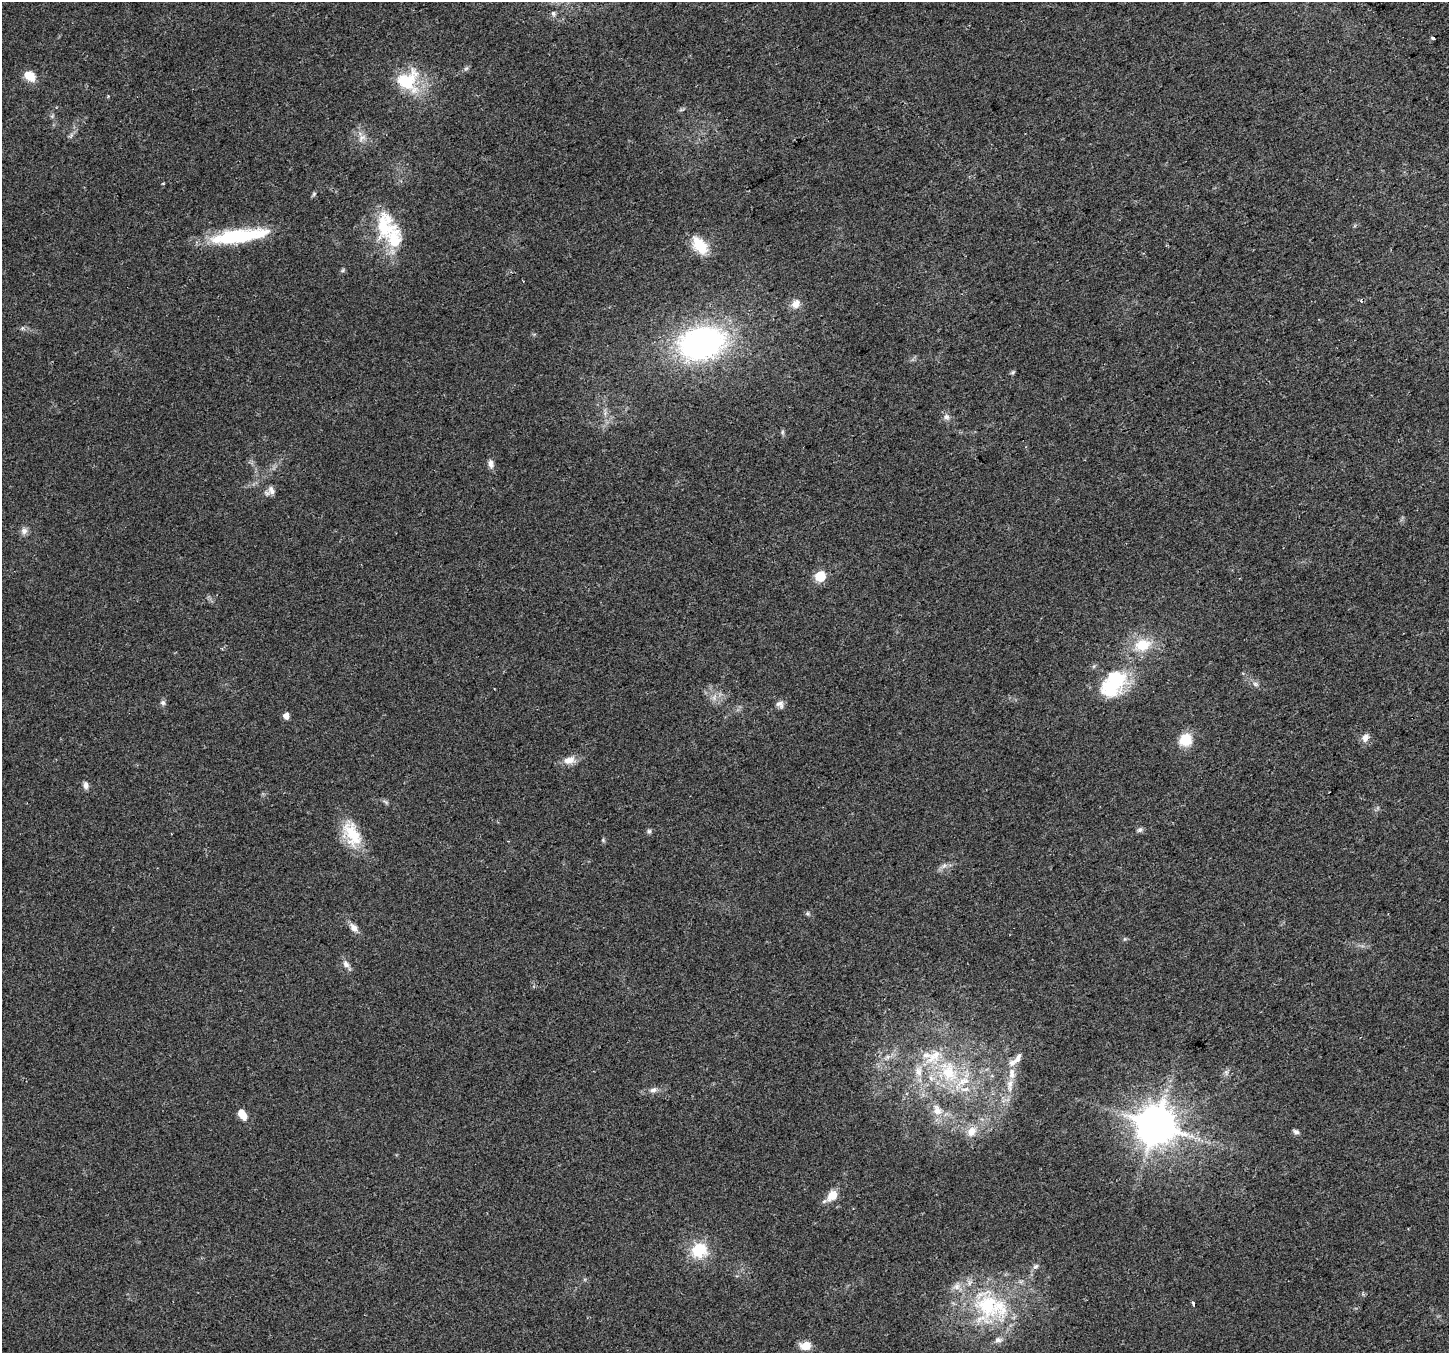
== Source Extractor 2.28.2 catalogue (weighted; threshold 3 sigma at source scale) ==
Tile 10 of 4 x 4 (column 2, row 3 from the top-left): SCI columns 1476-2922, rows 1473-2823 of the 5848 x 5706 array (HDU 1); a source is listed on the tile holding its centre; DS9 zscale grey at full resolution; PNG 1451 x 1355 px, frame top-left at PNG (2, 2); no overlay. Shown black and unused: <1% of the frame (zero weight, under 2 of 3 exposures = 2% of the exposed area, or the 3 px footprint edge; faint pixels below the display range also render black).
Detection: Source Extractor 2.28.2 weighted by HDU 2 'WHT'; one run over the whole footprint, this tile lists its part. Background 0.0511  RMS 0.0081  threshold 0.0365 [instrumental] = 3 sigma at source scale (4.5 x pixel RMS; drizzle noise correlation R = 1.50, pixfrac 1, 0.0396/0.0396 arcsec/px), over >= 5 px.
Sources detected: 66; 11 inside a brighter listed object's ellipse — not listed separately; the other 55 listed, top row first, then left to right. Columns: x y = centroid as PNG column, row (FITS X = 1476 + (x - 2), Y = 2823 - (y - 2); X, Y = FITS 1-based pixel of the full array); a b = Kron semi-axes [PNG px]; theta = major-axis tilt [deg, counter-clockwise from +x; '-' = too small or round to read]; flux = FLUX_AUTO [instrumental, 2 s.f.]
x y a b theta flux
553 14 7 5 -88 1.8
1433 38 4 3 - 5.3
466 68 7 4 20 1.4
30 76 12 8 -36 14
408 81 32 31 - 35
362 138 14 6 44 4
314 194 7 5 59 1.2
384 227 35 22 -75 39
236 237 57 14 8 61
700 245 21 13 -49 21
343 270 6 4 71 1.1
1361 301 4 3 - 1.4
796 304 12 10 51 6.4
702 343 44 29 13 200
1012 372 6 5 - 1.3
946 417 8 8 - 3
491 464 12 6 -80 3.6
271 490 12 9 -69 4.1
24 531 9 8 - 3.5
820 576 6 6 - 48
1142 645 24 17 14 22
1113 684 42 27 51 53
1255 684 8 6 -21 2.2
163 702 7 7 - 2.1
780 704 11 9 -47 3.5
286 716 6 5 - 5.2
1365 738 10 8 75 4.8
1185 740 11 11 - 21
569 760 18 10 16 7
86 785 9 6 -81 3.3
1140 830 8 6 34 2.1
649 831 6 5 - 1.5
352 834 37 19 -66 27
944 865 7 6 - 2.4
807 913 6 5 - 1.3
354 928 12 8 -53 5
346 964 11 8 -54 3.7
926 1055 19 7 -4 8.6
888 1057 7 4 89 1.6
1017 1059 18 8 53 5.5
919 1072 13 9 -82 6.4
949 1072 27 20 -78 37
1010 1085 19 7 89 7.9
653 1090 9 7 9 3
937 1110 16 11 -64 9.4
242 1115 12 7 -58 9.1
1156 1125 11 11 - 2400
971 1131 15 11 49 9.5
1296 1132 9 5 -27 2
832 1195 12 9 50 11
699 1250 19 16 30 26
1036 1266 8 5 18 2
1193 1304 5 3 - 3.3
987 1305 51 39 87 86
805 1346 12 9 10 8.6